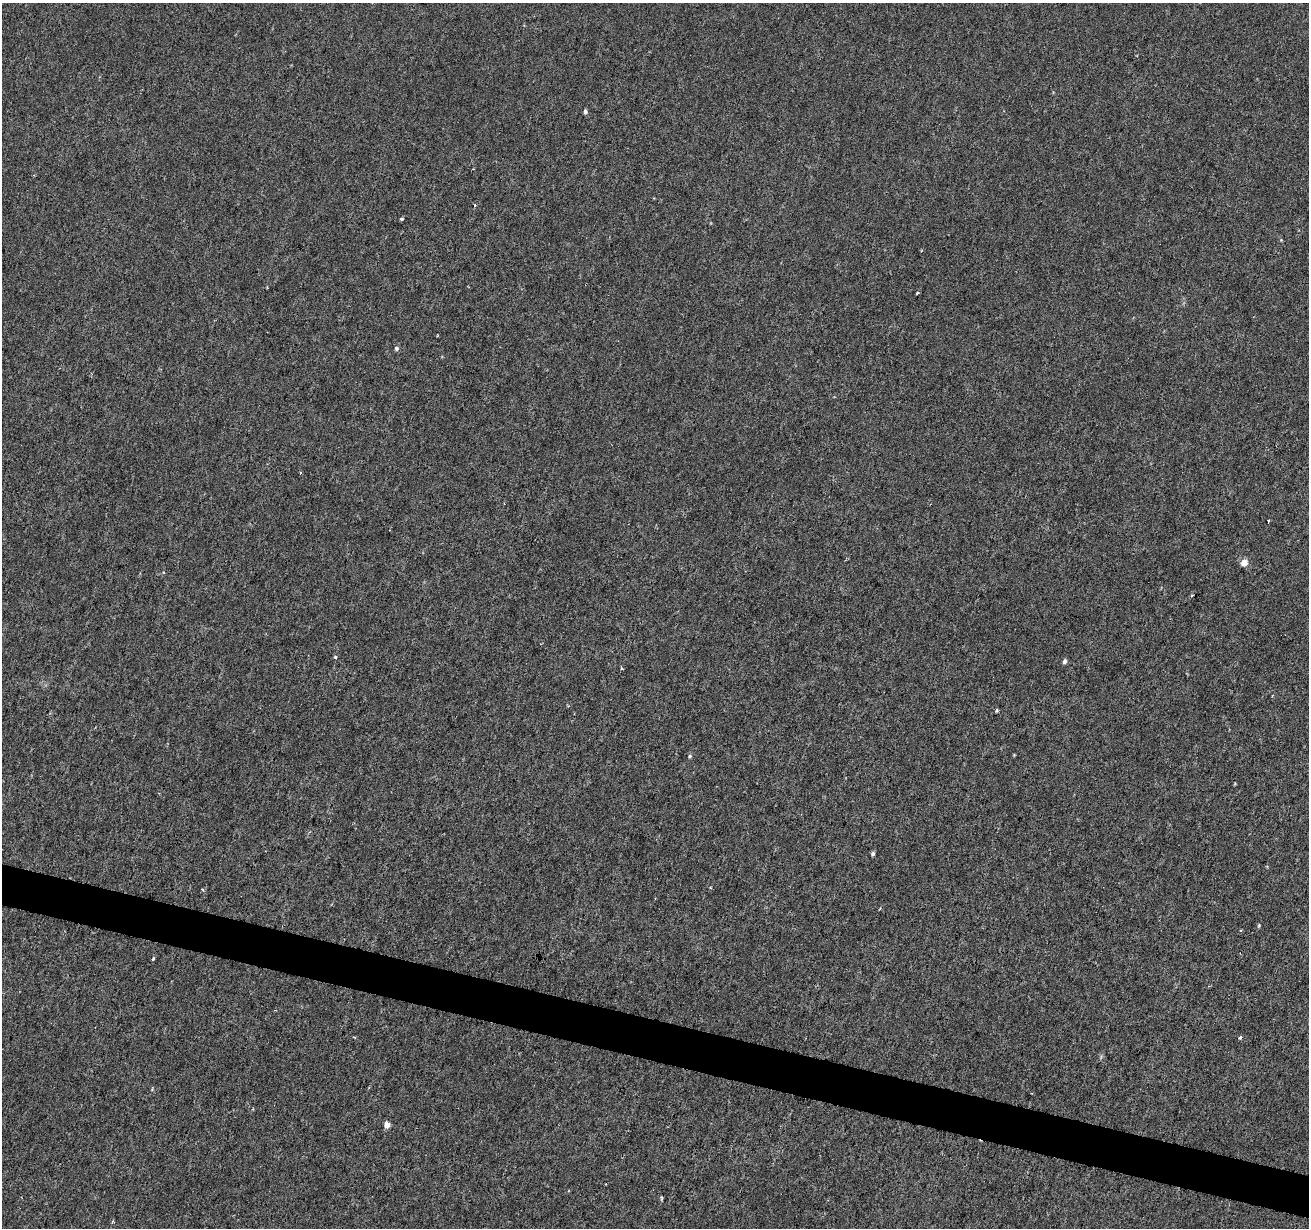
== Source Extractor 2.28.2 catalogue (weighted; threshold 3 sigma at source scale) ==
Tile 6 of 4 x 4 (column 2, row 2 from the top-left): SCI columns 1308-2614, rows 2674-3899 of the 5238 x 5411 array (HDU 1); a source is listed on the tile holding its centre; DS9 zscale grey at full resolution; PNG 1311 x 1230 px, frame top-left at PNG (2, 3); no overlay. Shown black and unused: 3% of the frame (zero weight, under 3 of 6 exposures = <1% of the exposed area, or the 3 px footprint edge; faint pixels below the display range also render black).
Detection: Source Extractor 2.28.2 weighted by HDU 2 'WHT'; one run over the whole footprint, this tile lists its part. Background -2.38e-04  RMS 0.0015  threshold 0.00616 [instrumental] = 3 sigma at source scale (4.09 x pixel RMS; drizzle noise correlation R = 1.36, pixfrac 0.8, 0.0396/0.0396 arcsec/px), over >= 5 px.
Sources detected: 20; all 20 listed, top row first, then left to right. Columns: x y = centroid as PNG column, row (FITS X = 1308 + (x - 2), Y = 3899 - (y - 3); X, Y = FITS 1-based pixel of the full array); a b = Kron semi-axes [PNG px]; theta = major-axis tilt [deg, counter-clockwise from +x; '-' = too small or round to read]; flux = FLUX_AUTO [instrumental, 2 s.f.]
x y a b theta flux
585 111 5 4 - 0.42
402 219 4 3 - 0.38
1281 240 4 4 - 0.11
917 293 3 3 - 0.22
396 348 6 5 - 0.35
1268 520 3 2 - 0.13
1244 562 5 5 - 1.7
1192 595 3 2 - 0.14
335 657 4 4 - 0.21
1065 661 5 4 - 0.42
997 710 6 3 -81 0.21
690 756 5 4 - 0.2
873 854 5 4 - 0.29
1259 925 4 4 - 0.15
153 959 4 3 - 0.32
1240 1037 3 3 - 0.43
152 1089 5 4 - 0.13
387 1125 4 4 - 1.7
661 1198 6 3 -90 0.18
112 1222 5 3 - 0.16